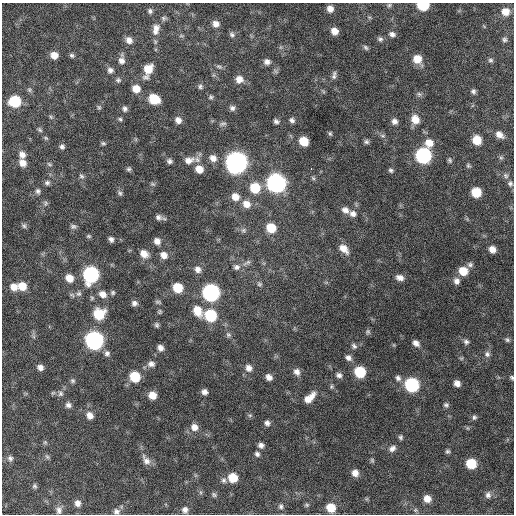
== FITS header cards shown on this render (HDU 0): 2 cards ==
NAXIS1  =                  512 / Axis length
NAXIS2  =                  512 / Axis length

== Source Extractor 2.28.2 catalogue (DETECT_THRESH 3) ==
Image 512 x 512 px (HDU 0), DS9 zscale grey, 1 PNG px = 1 image px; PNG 516 x 516 px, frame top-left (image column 1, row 512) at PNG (2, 3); no overlay
Background 666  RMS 20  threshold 60.1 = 3 sigma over >= 5 px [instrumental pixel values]
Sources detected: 191; all 191 listed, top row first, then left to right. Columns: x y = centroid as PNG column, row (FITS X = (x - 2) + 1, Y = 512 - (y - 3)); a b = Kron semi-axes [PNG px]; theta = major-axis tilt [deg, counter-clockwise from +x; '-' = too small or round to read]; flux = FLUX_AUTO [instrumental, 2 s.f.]
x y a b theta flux
389 5 5 5 - 2200
423 5 8 6 -3 57000
330 9 7 6 - 8500
150 11 7 6 - 3300
505 12 8 8 - 14000
164 18 7 7 - 3100
216 24 8 7 - 7900
156 28 11 9 59 8200
155 31 9 8 - 6600
334 31 7 6 - 11000
232 34 8 7 - 3400
392 34 8 6 -26 4800
181 36 6 4 17 1800
380 39 7 6 - 3200
129 40 9 7 -50 7700
504 40 6 6 - 3100
155 42 6 4 72 2000
366 47 7 5 -45 2600
54 55 7 6 - 11000
72 55 6 5 - 2700
417 59 8 8 - 17000
490 60 7 6 - 2900
122 61 9 8 - 7300
267 62 8 7 - 6200
219 66 9 5 -26 2800
110 70 8 7 - 5200
148 70 13 8 70 23000
334 75 11 5 79 4000
239 79 9 9 - 10000
118 80 7 6 - 3100
200 87 7 6 - 3100
136 89 8 7 - 15000
473 91 6 6 - 3300
419 94 7 5 -44 2900
211 97 6 6 - 2400
154 99 9 7 -29 39000
15 101 8 8 - 62000
99 107 6 5 - 2300
232 108 7 7 - 4300
125 109 7 6 - 4100
51 117 6 4 -46 1800
120 119 5 5 - 2300
415 119 10 8 -61 16000
178 120 7 6 - 7500
292 120 7 5 -36 3800
276 121 7 5 -29 3500
394 121 7 7 - 5700
223 124 10 5 9 3200
40 130 7 4 -48 2300
330 133 6 4 -62 2000
499 135 10 7 -35 9000
382 136 7 4 -9 2400
46 138 5 5 - 1900
477 140 8 7 - 24000
304 141 7 7 - 23000
366 142 6 5 - 3200
103 143 7 4 -10 2300
429 143 10 9 - 14000
62 147 7 6 - 3700
22 155 9 7 -71 7100
423 155 9 8 - 240000
213 158 10 8 -37 8500
501 158 7 4 0 2100
189 160 15 9 14 12000
450 160 8 5 -74 2600
169 161 6 5 - 3700
236 162 10 9 - 890000
23 163 8 6 -46 9900
49 164 8 4 -36 2100
468 166 6 5 - 2100
311 168 3 2 - 2200
129 169 6 6 - 2700
199 169 9 8 - 15000
391 170 6 5 - 2700
81 176 7 6 - 3100
506 176 8 6 -58 3700
313 178 7 4 -45 2100
47 183 6 6 - 3300
276 183 9 9 - 510000
153 184 7 5 -21 2300
510 184 8 7 - 3600
255 188 9 9 - 36000
38 191 7 6 - 3300
476 192 7 7 - 32000
120 193 7 6 - 3000
235 197 9 8 - 12000
46 203 8 5 74 2900
246 204 10 8 -37 13000
345 210 9 7 -26 7200
353 214 9 8 - 6500
158 217 9 7 -18 5100
24 226 7 6 - 3100
73 226 9 6 -11 3700
271 228 8 8 - 29000
243 230 7 5 21 3100
89 236 6 5 - 2100
111 239 6 5 - 4300
157 241 8 6 -46 7700
344 249 11 7 -45 13000
492 249 6 6 - 9400
144 254 10 8 -39 11000
164 255 9 7 -36 9500
247 262 13 5 30 3900
470 265 7 6 - 3600
236 267 9 8 - 5700
198 269 9 8 - 7100
463 271 8 8 - 21000
91 274 9 9 - 240000
69 278 8 7 - 15000
400 278 9 7 -18 6900
456 281 8 7 - 6400
259 284 7 6 - 2800
22 286 8 8 - 19000
14 287 9 8 - 12000
178 288 8 7 - 31000
211 292 9 9 - 320000
113 293 6 5 - 2500
79 294 8 7 - 3900
102 294 10 8 -32 9600
72 295 9 5 -15 3100
92 298 6 5 - 2200
158 302 8 4 -15 2300
134 303 7 6 - 4800
197 311 12 9 -58 21000
160 312 6 5 - 2000
99 314 10 9 - 44000
210 315 9 8 - 74000
157 325 6 5 - 2700
368 332 7 6 - 2800
228 335 8 6 -53 3300
94 340 9 9 - 420000
507 340 7 5 -38 2600
466 342 7 6 - 3700
416 343 8 6 -42 6400
354 346 8 6 -51 3600
160 348 6 5 - 6400
107 353 8 7 - 4400
487 354 8 7 - 4500
348 358 8 7 - 5500
461 358 6 4 -18 1800
151 364 9 7 -6 5800
40 367 6 6 - 6100
249 368 9 8 - 7700
297 372 9 8 - 6800
360 372 8 7 - 51000
339 375 7 6 - 4800
135 377 8 7 - 41000
269 377 7 6 - 7300
512 377 5 4 - 2100
398 378 8 7 - 4600
73 381 7 6 - 2700
457 383 6 5 - 7700
412 385 9 8 - 150000
331 386 7 4 72 2000
204 392 6 6 - 5500
60 394 8 7 - 4400
152 395 7 7 - 15000
309 398 14 7 44 15000
68 405 7 6 - 4900
446 405 6 6 - 2900
90 415 9 7 -48 9000
250 415 6 3 18 1800
474 417 6 5 - 2800
267 423 7 6 - 4400
194 427 9 9 - 10000
401 437 6 5 - 2600
45 442 6 5 - 2000
261 445 7 6 - 5000
392 448 9 7 40 5500
447 451 5 5 - 2500
257 454 6 6 - 3400
47 457 7 5 -45 2600
10 458 8 7 - 4300
146 460 16 8 -55 9200
372 460 6 5 - 2000
471 464 7 7 - 39000
355 473 8 7 - 8800
233 478 8 8 - 26000
224 480 8 7 - 4000
34 486 6 5 - 2500
214 495 8 6 -40 2900
488 495 8 7 - 4800
427 499 8 7 - 12000
77 503 8 7 - 6500
307 505 6 5 - 2000
281 506 8 6 -76 3500
331 508 8 7 - 25000
59 510 10 7 88 5900
185 510 8 8 - 6000
415 510 6 5 - 2400
116 511 9 7 8 5100
At the frame edge (FLAGS 8, measured only in part): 2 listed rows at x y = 423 5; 512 377